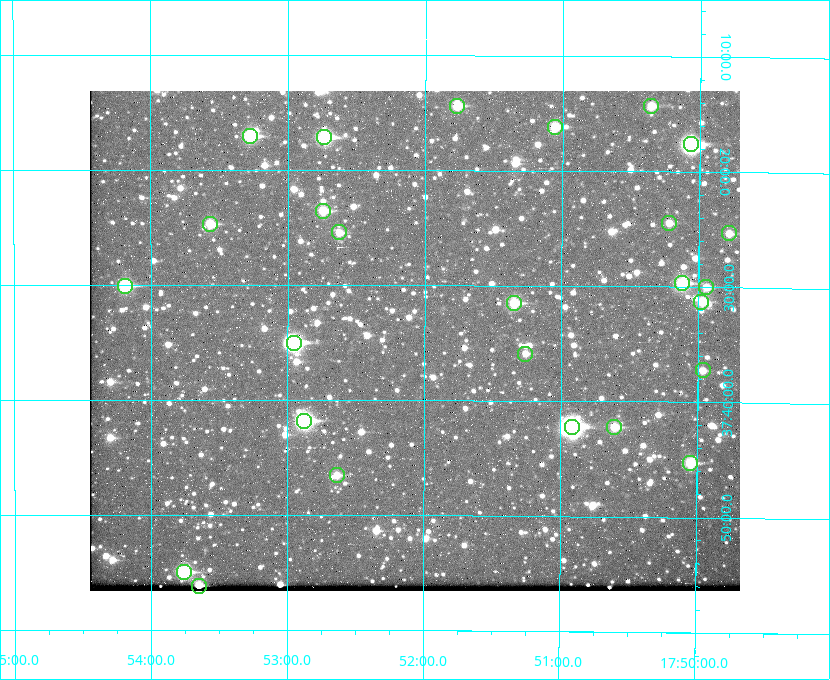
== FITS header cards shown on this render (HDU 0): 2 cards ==
NAXIS1  =                  650 / Width of table row in bytes
NAXIS2  =                  500 / Number of rows in table

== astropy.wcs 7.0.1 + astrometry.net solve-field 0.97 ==
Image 650 x 500 px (HDU 0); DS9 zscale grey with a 90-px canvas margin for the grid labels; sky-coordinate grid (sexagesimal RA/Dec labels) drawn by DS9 from the SOLVED WCS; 26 Tycho-2 reference stars matched to detected sources circled (green)
Header WCS: none
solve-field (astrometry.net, Tycho-2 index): SOLVED blind (the file carries no WCS)
Solved WCS: RA---TAN-SIP/DEC--TAN-SIP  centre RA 17:52:04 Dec +37:35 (268.02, +37.58 deg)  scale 5.21 arcsec/px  FOV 56.5' x 43.5'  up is +180 deg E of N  parity flipped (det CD > 0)
(file carries no celestial WCS; the grid is the blind solution)
Tycho-2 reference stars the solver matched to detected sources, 26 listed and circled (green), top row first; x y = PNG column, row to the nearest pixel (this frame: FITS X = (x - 90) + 1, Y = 500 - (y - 91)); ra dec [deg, ICRS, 3 dp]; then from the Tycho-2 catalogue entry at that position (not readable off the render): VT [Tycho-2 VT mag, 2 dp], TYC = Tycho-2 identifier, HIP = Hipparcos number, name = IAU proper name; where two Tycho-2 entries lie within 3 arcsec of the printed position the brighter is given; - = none
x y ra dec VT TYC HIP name
457 106 267.943 +37.240 10.39 2620-505-1 - -
651 106 267.589 +37.238 11.09 2619-212-1 - -
555 127 267.764 +37.270 10.17 2620-784-1 - -
250 136 268.319 +37.285 9.88 2620-536-1 - -
324 137 268.183 +37.286 8.98 2620-786-1 87506 -
691 144 267.517 +37.293 8.96 2619-379-1 - -
323 211 268.186 +37.393 10.44 2620-175-1 - -
669 223 267.555 +37.408 11.50 2619-358-1 - -
210 224 268.392 +37.412 10.60 2620-800-1 - -
339 232 268.156 +37.424 11.25 2620-712-1 - -
729 233 267.445 +37.422 11.17 2619-451-1 - -
682 283 267.531 +37.495 10.07 2619-274-1 - -
125 286 268.547 +37.501 9.83 3089-1021-1 - -
706 287 267.485 +37.500 11.33 2619-40-1 - -
701 302 267.494 +37.522 10.35 3088-270-1 - -
514 303 267.836 +37.525 9.96 3089-889-1 - -
294 343 268.239 +37.584 8.64 3089-755-1 - -
525 354 267.815 +37.598 11.54 3089-1081-1 - -
703 370 267.491 +37.621 11.40 3088-1284-1 - -
304 421 268.219 +37.697 8.93 3089-671-1 - -
572 427 267.730 +37.705 8.13 3089-1203-1 87349 -
614 427 267.652 +37.703 11.04 3089-693-1 - -
690 463 267.512 +37.755 10.10 3089-2332-1 - -
337 475 268.159 +37.775 11.22 3089-2245-1 - -
184 572 268.439 +37.916 9.61 3089-2268-1 - -
199 586 268.412 +37.936 10.36 3089-2031-1 - -